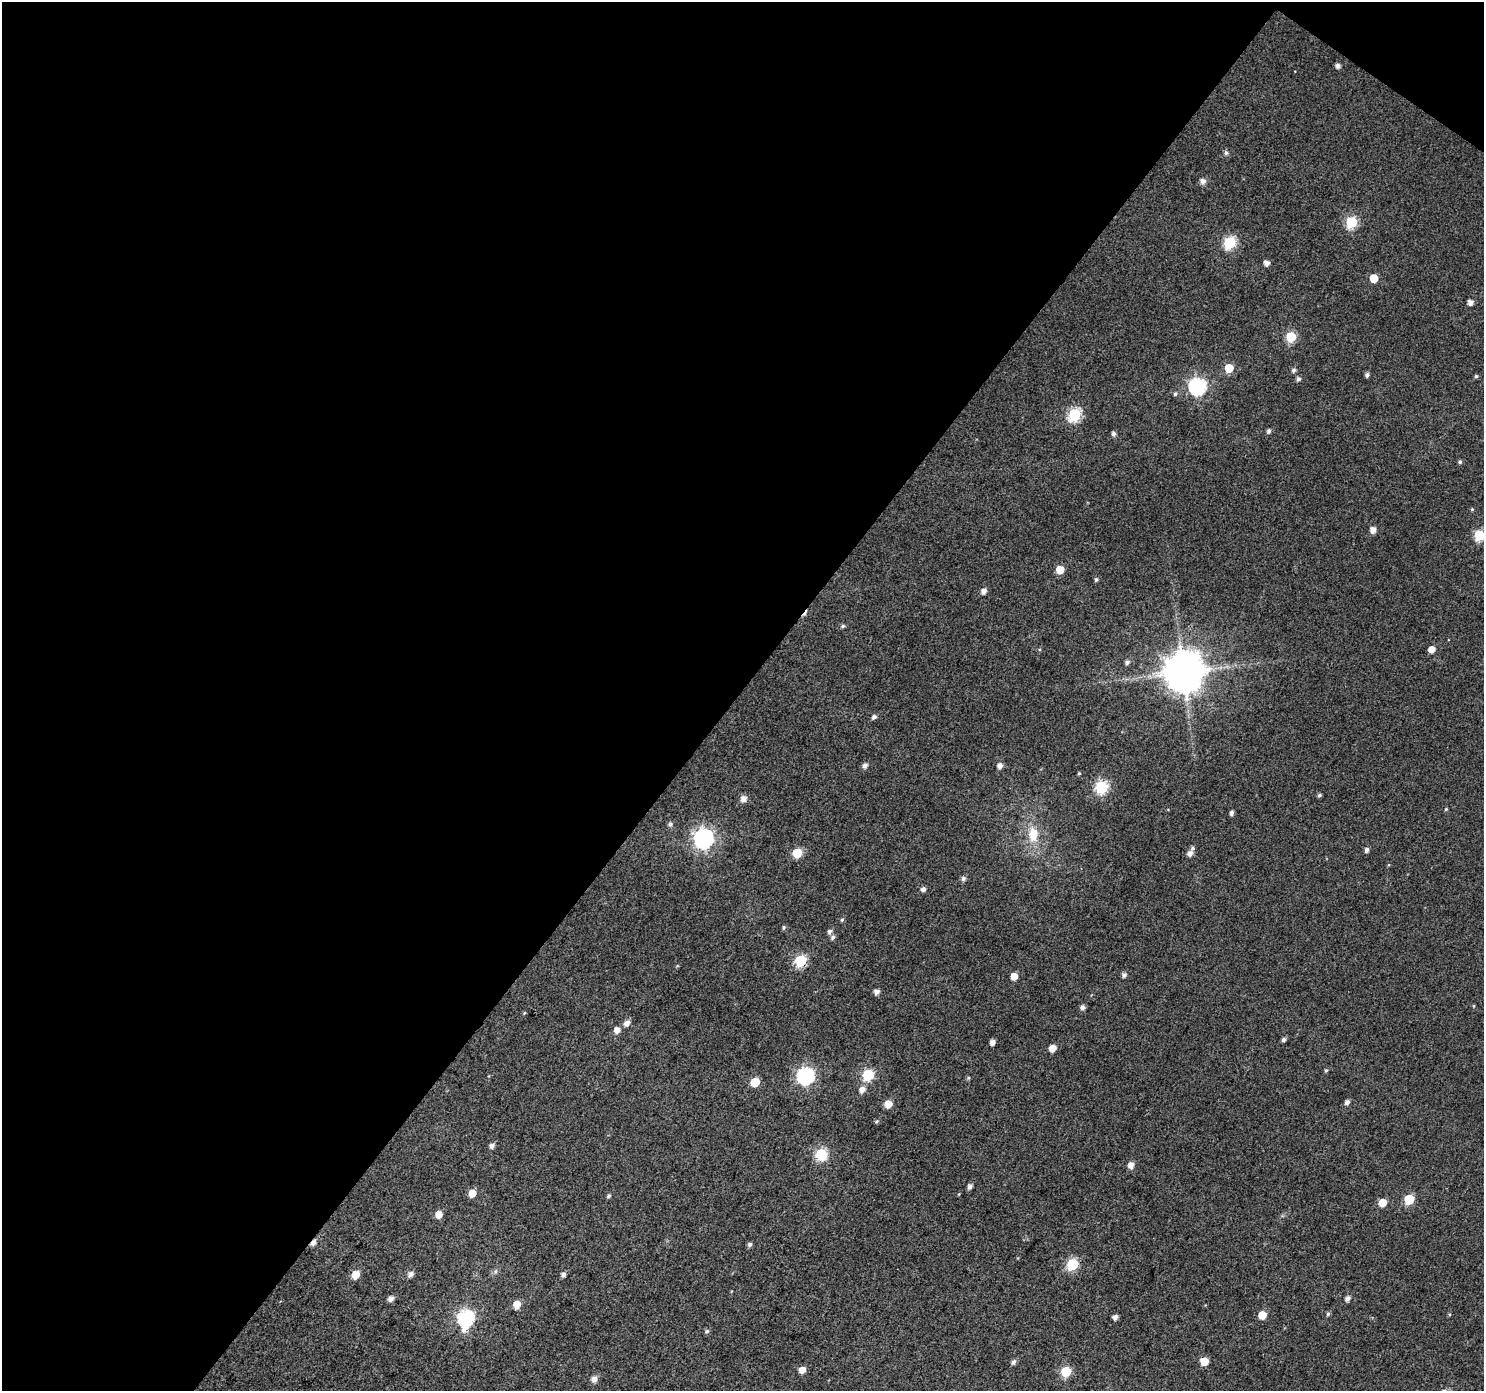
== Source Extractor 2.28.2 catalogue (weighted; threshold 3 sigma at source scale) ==
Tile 1 of 2 x 2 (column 1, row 1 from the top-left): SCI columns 2-1483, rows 1504-2892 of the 2968 x 2988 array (HDU 1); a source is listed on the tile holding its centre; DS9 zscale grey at full resolution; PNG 1486 x 1393 px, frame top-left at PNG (2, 2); no overlay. Shown black and unused: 50% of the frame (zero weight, under 3 of 4 exposures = <1% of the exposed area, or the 3 px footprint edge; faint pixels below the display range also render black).
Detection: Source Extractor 2.28.2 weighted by HDU 2 'WHT'; one run over the whole footprint, this tile lists its part. Background 0.0456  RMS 0.011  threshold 0.051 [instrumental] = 3 sigma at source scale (4.5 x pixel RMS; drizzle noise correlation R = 1.50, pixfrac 1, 0.0396/0.0396 arcsec/px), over >= 5 px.
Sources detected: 101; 1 cosmic-ray / hot-pixel residue — not listed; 1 inside a brighter listed object's ellipse — not listed separately; the other 99 listed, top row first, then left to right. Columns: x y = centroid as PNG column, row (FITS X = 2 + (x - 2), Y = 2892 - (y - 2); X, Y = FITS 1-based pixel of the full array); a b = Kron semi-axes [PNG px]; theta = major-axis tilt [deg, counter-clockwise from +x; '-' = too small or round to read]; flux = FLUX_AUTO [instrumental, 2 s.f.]
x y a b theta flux
1338 66 4 4 - 4.6
1226 153 6 5 - 2.6
1203 181 6 5 - 6.3
1351 222 6 6 - 91
1230 242 6 6 - 120
1266 263 5 4 - 6.8
1374 278 5 5 - 24
1470 302 5 5 - 6.3
1291 337 6 6 - 67
1229 368 6 5 - 28
1294 370 6 5 - 2.9
1367 375 5 4 - 3.3
1476 376 5 4 - 1.8
1298 379 5 5 - 3.2
1197 386 7 7 - 320
1175 394 5 4 - 2.2
1074 414 7 6 - 130
1269 431 6 5 - 2.8
1113 434 5 5 - 3.4
1460 462 5 4 - 2.1
1472 509 5 4 - 1
1373 530 5 5 - 7.8
1479 535 6 6 - 67
1060 570 5 5 - 22
1096 579 6 5 - 1.9
984 591 6 5 - 6
843 626 6 5 - 2.2
1432 649 5 5 - 10
1127 662 6 5 - 3.2
1183 672 11 11 - 3700
874 717 6 5 - 3.2
865 766 6 5 - 4.3
1000 766 5 5 - 6.1
1079 773 4 4 - 1.2
1101 787 6 6 - 130
1319 795 5 4 - 2
744 799 6 6 - 7.6
1446 809 4 3 - 1.2
1231 813 5 4 - 3.8
670 824 6 5 - 2.6
1033 834 22 14 -90 25
704 838 8 7 - 520
1366 850 6 5 - 3.4
797 853 6 5 - 46
1190 854 6 5 - 5.3
963 878 6 6 - 3.3
923 889 5 5 - 4.2
842 920 5 4 - 1.6
784 927 6 4 73 1.6
829 931 6 6 - 3.2
833 937 6 5 - 2.8
800 961 6 6 - 90
1124 975 5 5 - 3.6
1014 976 5 5 - 13
876 992 5 5 - 5.4
1082 1007 5 5 - 4.6
524 1013 5 3 - 1
627 1023 7 6 - 6.4
617 1030 6 6 - 7.1
1283 1040 5 5 - 2.7
992 1042 5 4 - 5
1052 1048 5 5 - 13
1326 1070 5 4 - 1.5
868 1075 6 6 - 94
806 1076 7 7 - 310
968 1078 5 4 - 1.4
755 1082 6 5 - 33
862 1089 7 6 - 7.4
1347 1102 5 5 - 4.1
888 1104 6 5 - 15
877 1121 5 3 - 1.4
492 1146 6 5 - 3.9
821 1154 6 6 - 98
1131 1165 6 5 - 7.9
970 1186 5 4 - 4.5
472 1193 6 5 - 15
608 1196 5 5 - 2.1
1409 1199 6 6 - 53
1382 1202 6 5 - 17
439 1214 6 5 - 12
313 1242 7 5 55 5
750 1244 6 5 - 2.8
1073 1264 6 6 - 95
355 1274 6 5 - 16
410 1274 7 6 - 5.1
563 1274 5 5 - 3.8
1347 1298 6 5 - 4.4
391 1299 6 5 - 5.9
517 1304 6 5 - 15
1328 1314 6 5 - 1.8
1262 1315 5 5 - 18
1115 1317 5 4 - 4.9
466 1318 8 7 - 270
707 1331 6 5 - 2.2
1204 1361 5 5 - 20
1014 1362 6 5 - 3.6
802 1370 5 5 - 9.6
1066 1371 6 6 - 60
594 1379 6 6 - 6.4
Overlapping masked pixels (flux is a lower limit): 2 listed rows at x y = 800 961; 313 1242
Isophote crosses this tile's border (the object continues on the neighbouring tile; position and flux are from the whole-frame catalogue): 1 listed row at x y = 1479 535